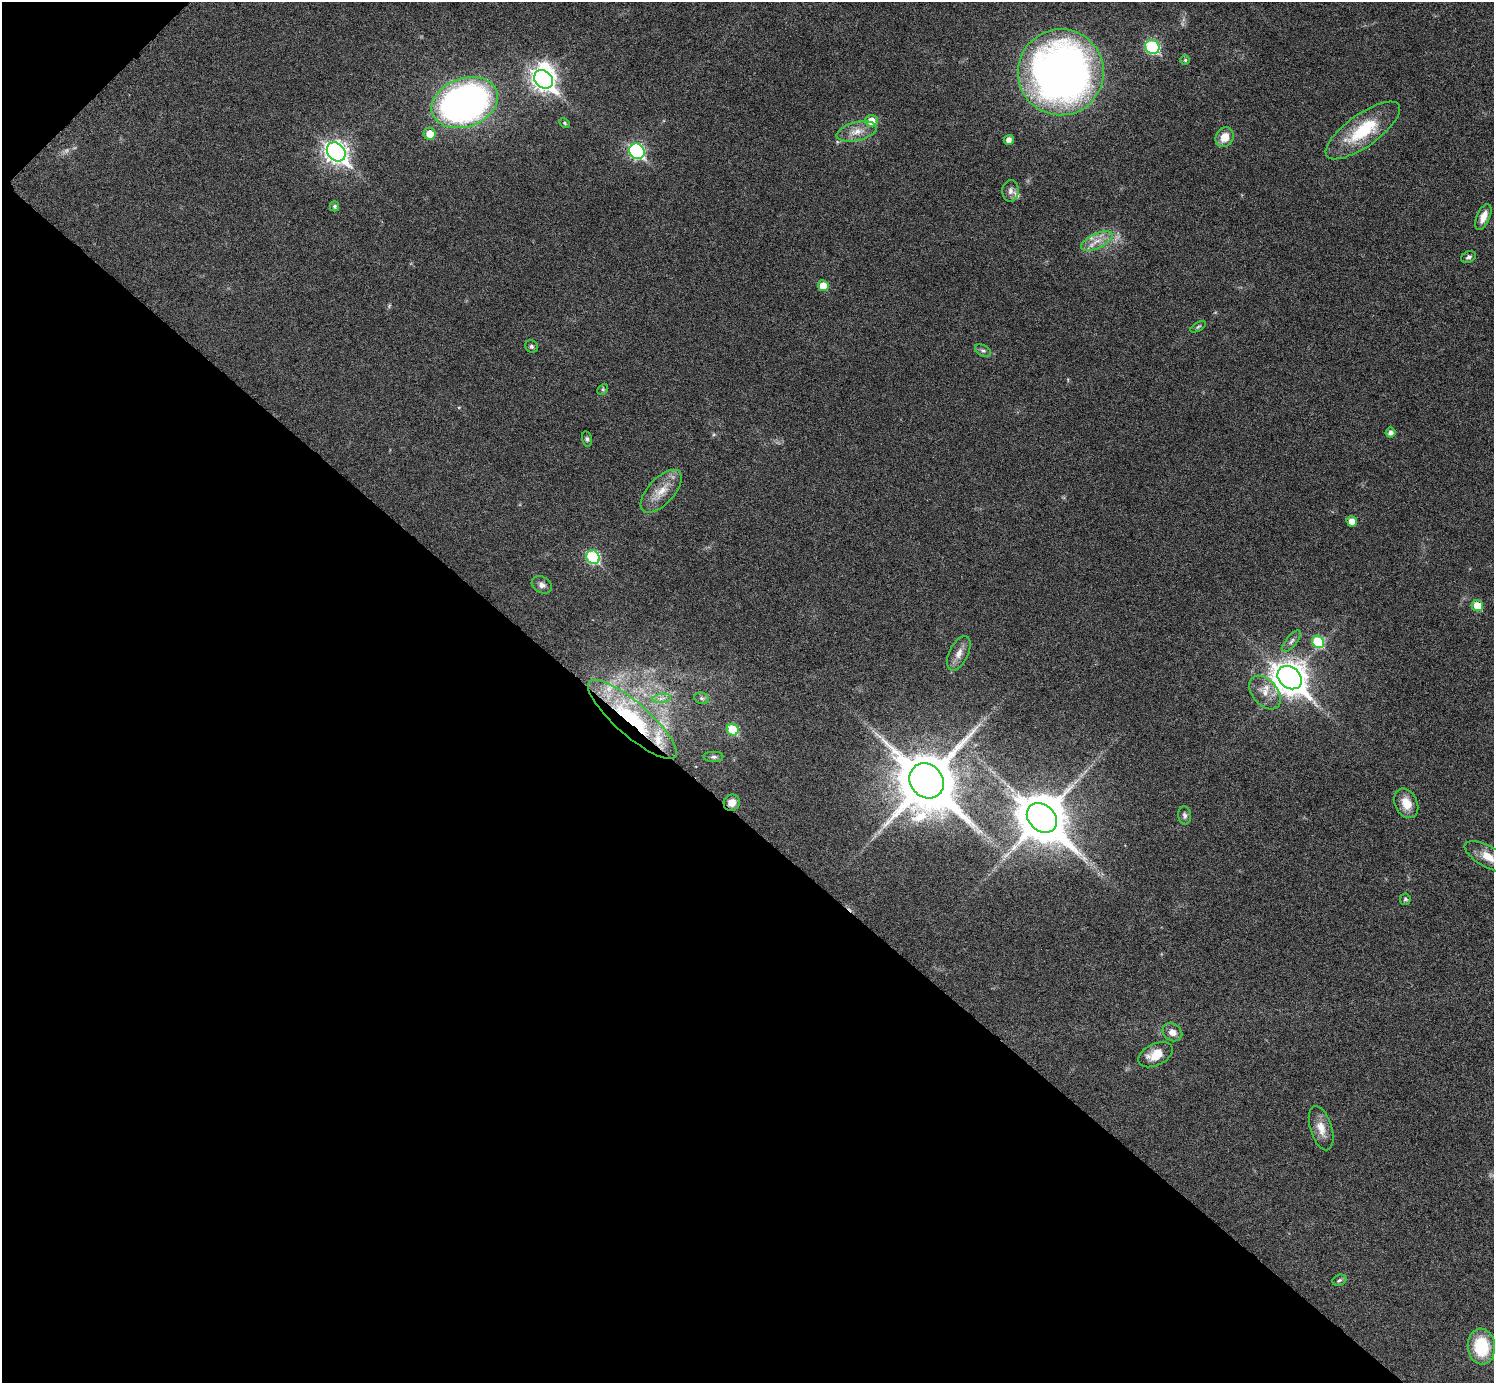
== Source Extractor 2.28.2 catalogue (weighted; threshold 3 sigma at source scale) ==
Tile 9 of 4 x 4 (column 1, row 3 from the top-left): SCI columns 14-1505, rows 1686-3066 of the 5992 x 5993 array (HDU 1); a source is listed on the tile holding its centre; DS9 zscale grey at full resolution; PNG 1496 x 1385 px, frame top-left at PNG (2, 2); each listed source drawn as its Kron ellipse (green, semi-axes under 4 px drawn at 4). Shown black and unused: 42% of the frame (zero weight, under 6 of 11 exposures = <1% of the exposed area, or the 3 px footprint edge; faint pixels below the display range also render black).
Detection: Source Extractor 2.28.2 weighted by HDU 2 'WHT'; one run over the whole footprint, this tile lists its part. Background 0.0216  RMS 0.0026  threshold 0.0105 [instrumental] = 3 sigma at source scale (4.09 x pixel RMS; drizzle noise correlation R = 1.36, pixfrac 0.8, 0.05/0.05 arcsec/px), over >= 5 px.
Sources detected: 57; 1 too faint to see at this stretch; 1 inside a brighter object's white glare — neither listed nor drawn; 2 inside a brighter listed object's ellipse — not listed separately; the other 53 listed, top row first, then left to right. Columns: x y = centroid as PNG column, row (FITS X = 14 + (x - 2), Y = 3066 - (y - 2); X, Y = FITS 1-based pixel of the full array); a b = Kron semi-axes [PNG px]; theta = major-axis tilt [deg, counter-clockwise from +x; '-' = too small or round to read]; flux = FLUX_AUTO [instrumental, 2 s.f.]
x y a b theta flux
1152 47 7 6 - 25
1185 60 5 5 - 0.32
1061 72 43 43 - 160
544 79 10 8 -39 150
465 103 34 24 20 110
871 121 6 6 - 3.4
564 123 5 4 - 0.32
1363 130 44 16 35 13
857 131 20 9 14 2.8
430 134 6 6 - 3.7
1225 137 10 8 60 3.1
1009 140 5 5 - 1.2
637 151 8 7 - 40
336 152 10 8 -45 140
1010 191 11 8 88 1.2
335 206 5 4 - 0.53
1483 217 14 6 66 2.1
1097 241 17 7 25 2.5
1468 257 8 5 23 0.63
823 286 5 5 - 3.6
1198 327 8 3 30 0.37
531 346 7 6 - 0.52
983 351 9 5 -29 0.55
603 389 6 4 47 0.37
1390 433 5 5 - 0.96
587 439 8 5 -76 0.53
661 491 27 13 47 4.4
1352 521 5 5 - 2.1
593 557 7 6 - 23
542 585 11 8 -29 1.1
1477 606 6 5 - 4.3
1291 641 13 5 51 0.88
1318 642 6 5 - 10
959 653 18 9 64 2.1
1290 678 13 10 -40 370
1265 693 19 12 -49 3.3
661 698 9 4 8 0.9
702 698 7 5 -21 0.57
632 719 57 16 -41 24
733 730 6 5 - 10
714 757 10 5 0 0.56
927 781 18 16 -49 1700
732 803 8 7 - 2
1406 803 15 11 -65 3.3
1185 815 9 6 -83 0.75
1042 818 16 13 -42 1100
1489 857 27 10 -28 3.8
1405 899 6 5 - 0.51
1172 1032 10 8 -32 1.6
1156 1055 18 10 26 4
1321 1128 23 11 -73 3.1
1339 1280 7 5 22 0.46
1481 1346 18 13 -83 11
Overlapping masked pixels (flux is a lower limit): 2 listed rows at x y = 632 719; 732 803
Isophote crosses this tile's border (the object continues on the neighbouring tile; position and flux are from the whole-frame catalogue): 1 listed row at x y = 1489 857